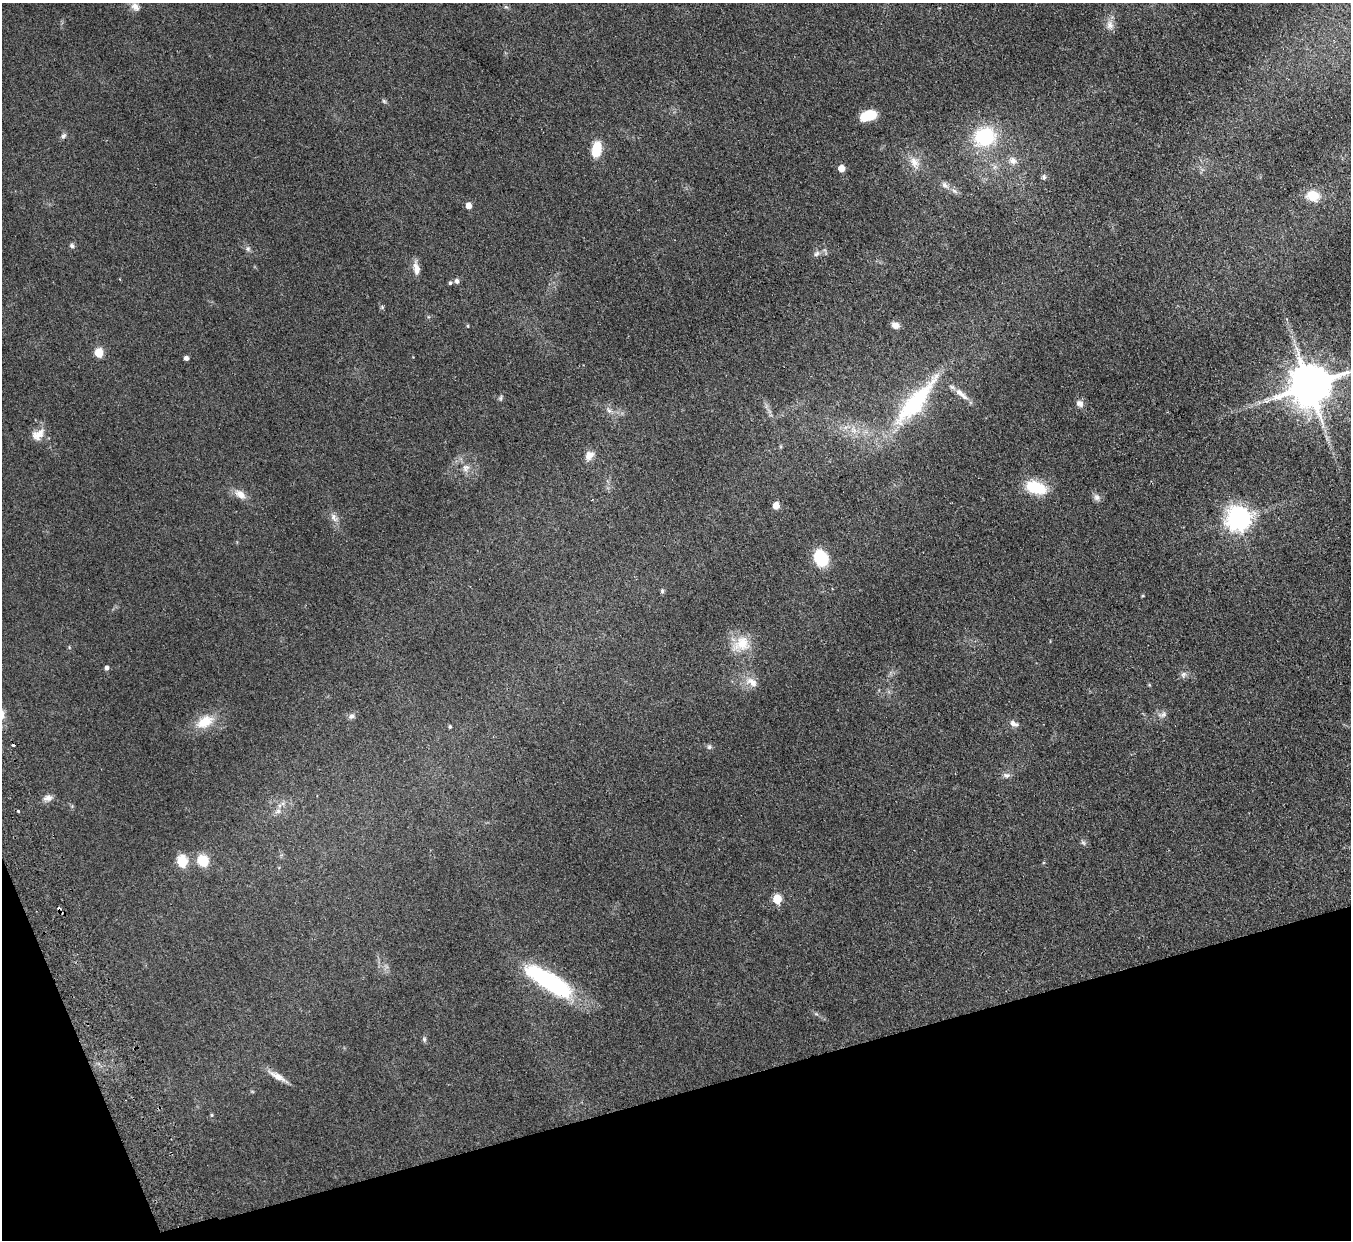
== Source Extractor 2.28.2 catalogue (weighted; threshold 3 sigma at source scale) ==
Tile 14 of 4 x 4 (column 2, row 4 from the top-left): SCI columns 1404-2752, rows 299-1536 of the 5506 x 5424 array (HDU 1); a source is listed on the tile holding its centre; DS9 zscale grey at full resolution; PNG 1353 x 1242 px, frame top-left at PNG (2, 3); no overlay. Shown black and unused: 14% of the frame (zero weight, under 2 of 3 exposures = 3% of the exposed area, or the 3 px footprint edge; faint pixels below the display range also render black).
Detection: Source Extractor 2.28.2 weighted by HDU 2 'WHT'; one run over the whole footprint, this tile lists its part. Background 0.0678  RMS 0.0077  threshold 0.0345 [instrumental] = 3 sigma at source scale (4.5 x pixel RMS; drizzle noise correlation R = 1.50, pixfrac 1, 0.05/0.05 arcsec/px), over >= 5 px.
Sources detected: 70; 3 cosmic-ray / hot-pixel residue — not listed; the other 67 listed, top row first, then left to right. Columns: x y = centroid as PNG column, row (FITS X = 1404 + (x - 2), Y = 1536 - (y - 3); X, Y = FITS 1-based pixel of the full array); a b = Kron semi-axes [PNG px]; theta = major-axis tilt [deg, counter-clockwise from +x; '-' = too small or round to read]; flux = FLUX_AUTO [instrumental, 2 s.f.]
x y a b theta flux
135 7 14 9 -47 4.8
506 7 6 4 -17 1.1
1110 25 13 9 -73 5
384 101 7 4 -45 1.1
868 115 18 10 18 15
63 136 8 6 45 1.9
984 137 14 12 17 67
596 149 12 7 78 24
1013 161 11 9 -36 4.7
914 162 16 11 -42 8.5
841 168 5 5 - 9.9
1044 177 7 6 - 1.8
945 185 12 6 -49 3.6
1313 196 13 10 -14 16
468 206 5 5 - 6.2
72 246 7 5 -63 1.8
248 249 8 6 -76 2
817 254 9 6 43 2.4
416 268 18 7 -82 5.8
457 281 6 5 - 2.5
450 283 5 4 - 1.4
382 307 5 5 - 0.99
895 325 8 7 - 4.8
468 326 4 4 - 0.72
99 353 5 5 - 29
186 358 4 4 - 3
1309 386 12 11 - 3400
961 394 24 7 -40 6.8
501 398 7 5 82 1.3
915 402 84 22 50 78
1080 403 10 9 - 3.7
609 411 8 6 -54 2.3
853 430 12 9 -66 6.1
38 434 19 13 36 7.9
589 455 13 10 55 5.7
466 468 11 10 - 4.5
1035 487 27 15 -17 24
240 494 17 10 -35 6.8
1097 497 10 8 -57 2.9
776 506 5 5 - 10
334 517 15 7 -59 4.3
1238 519 8 8 - 640
821 558 16 12 -65 30
662 591 6 5 - 1.3
1143 596 4 3 - 0.74
741 644 26 20 27 17
107 668 5 5 - 2.1
1183 674 10 7 66 2.6
752 682 17 10 -34 7.2
1163 715 13 7 14 3.3
351 716 9 7 22 2.5
205 722 24 14 28 16
1014 724 11 7 -29 3.4
450 727 4 4 - 1.2
709 747 7 6 - 1.7
1006 775 11 7 -3 2.7
48 798 14 8 13 4.1
18 811 3 3 - 2.2
278 811 9 6 17 2.9
1083 843 8 4 -45 1.4
182 861 6 5 - 54
203 861 13 12 - 15
777 899 6 5 - 30
549 981 57 16 -32 92
424 1039 8 5 -89 1.4
277 1076 26 7 -29 7.1
212 1115 4 4 - 0.9
Isophote crosses this tile's border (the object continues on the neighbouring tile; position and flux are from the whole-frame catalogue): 1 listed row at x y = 1309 386